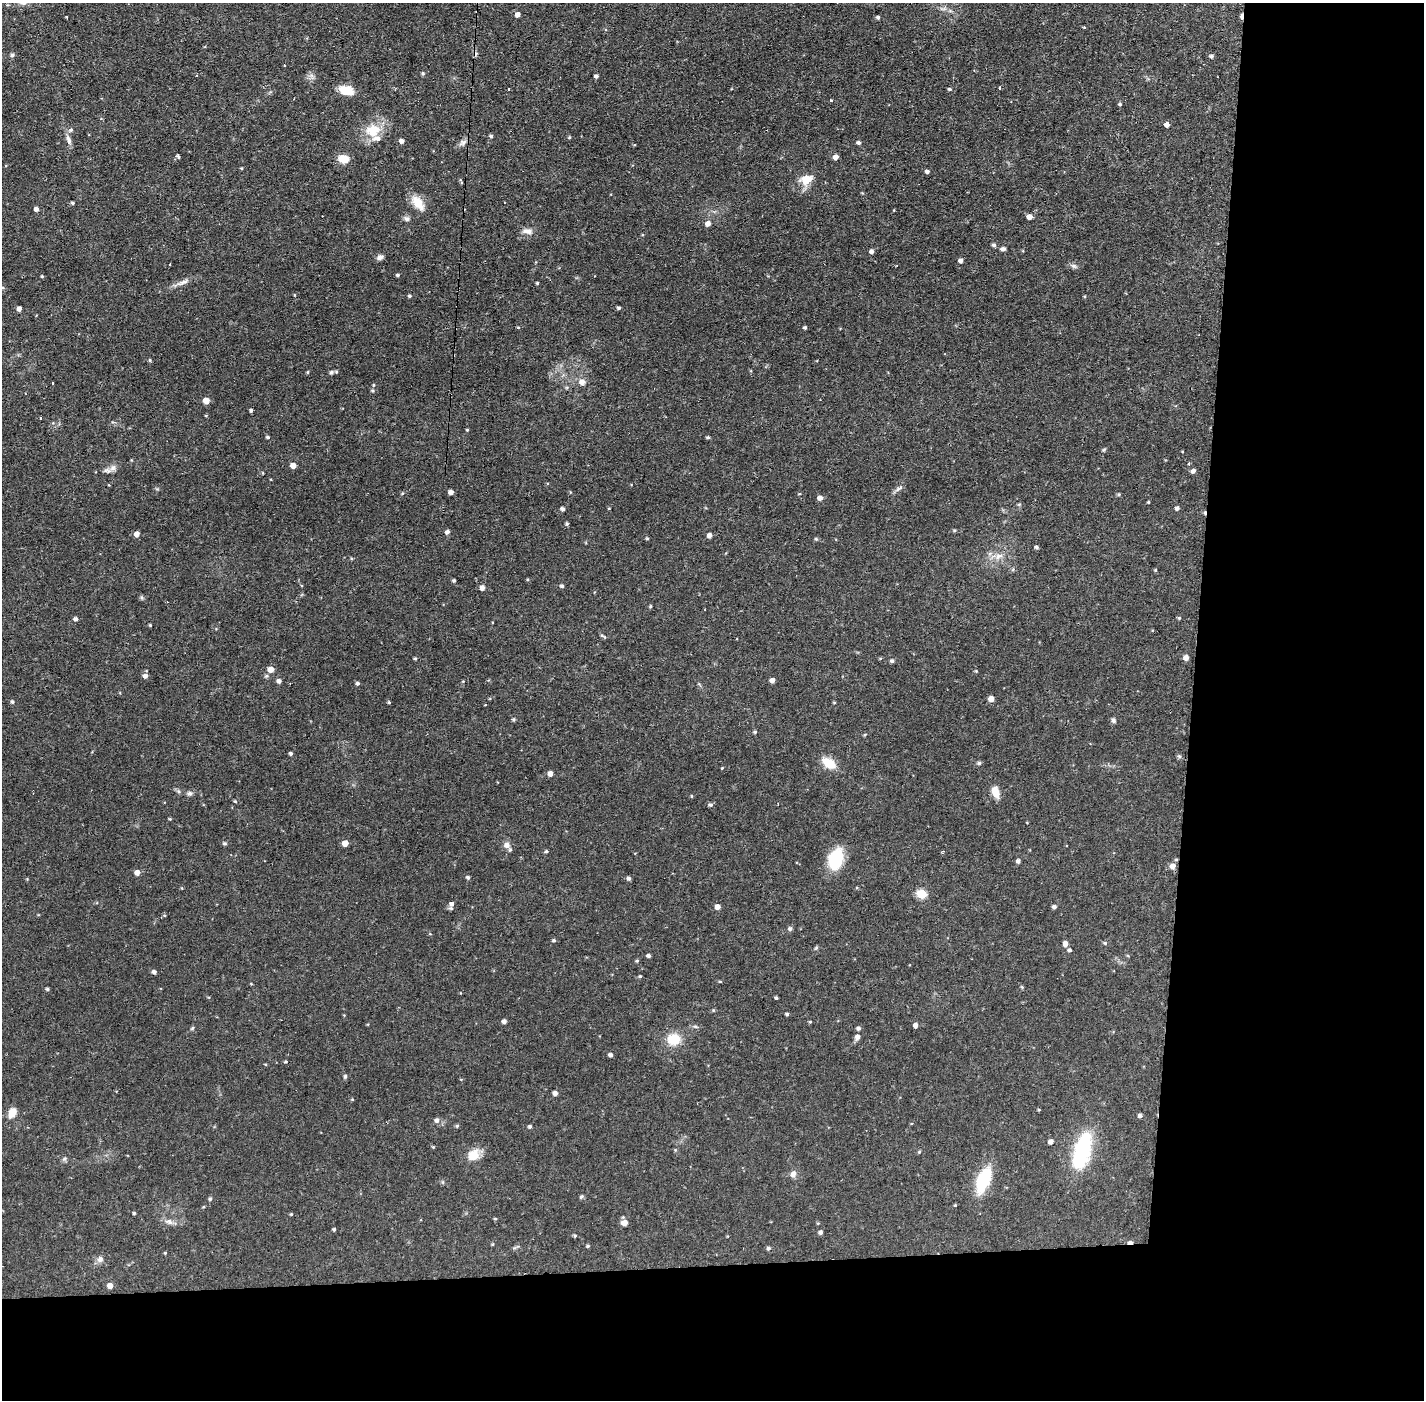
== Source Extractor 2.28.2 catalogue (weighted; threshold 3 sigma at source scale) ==
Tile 9 of 3 x 3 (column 3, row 3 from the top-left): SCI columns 2846-4267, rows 53-1450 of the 4267 x 4298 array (HDU 1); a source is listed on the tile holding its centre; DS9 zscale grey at full resolution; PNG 1426 x 1402 px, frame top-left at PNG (2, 3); no overlay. Shown black and unused: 24% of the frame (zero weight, under 2 of 3 exposures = <1% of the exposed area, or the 3 px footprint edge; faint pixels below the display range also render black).
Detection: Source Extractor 2.28.2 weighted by HDU 2 'WHT'; one run over the whole footprint, this tile lists its part. Background 0.0915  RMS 0.0065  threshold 0.0291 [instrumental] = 3 sigma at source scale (4.5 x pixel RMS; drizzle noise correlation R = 1.50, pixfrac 1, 0.05/0.05 arcsec/px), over >= 5 px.
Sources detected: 226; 5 cosmic-ray / hot-pixel residue — not listed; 4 inside a brighter listed object's ellipse — not listed separately; the other 217 listed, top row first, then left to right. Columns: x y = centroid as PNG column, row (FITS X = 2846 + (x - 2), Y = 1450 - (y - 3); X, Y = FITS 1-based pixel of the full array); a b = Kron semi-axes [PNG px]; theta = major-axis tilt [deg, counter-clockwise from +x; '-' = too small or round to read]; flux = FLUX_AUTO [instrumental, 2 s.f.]
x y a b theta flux
517 15 5 5 - 2.8
1241 16 6 4 -87 2.4
878 17 4 4 - 1.4
1084 27 5 3 - 0.51
12 55 5 5 - 1.3
1211 56 5 4 - 1.5
423 73 5 4 - 0.98
596 76 4 4 - 1.8
999 88 3 3 - 1.4
509 89 3 2 - 0.74
949 89 5 4 - 0.92
346 90 15 9 -17 11
830 101 3 3 - 1.9
1120 104 4 4 - 1
1167 125 5 4 - 3.3
71 130 6 4 67 1.2
373 130 21 17 4 15
491 136 4 4 - 1.1
569 137 5 4 - 0.72
70 141 8 4 90 1.9
401 141 4 4 - 2.6
463 143 11 7 30 2.6
858 143 5 4 - 1.5
178 157 5 4 - 1.1
835 157 5 4 - 3.5
343 159 9 7 -10 11
241 168 4 3 - 0.57
927 171 5 4 - 1.8
806 179 19 14 22 9.2
73 203 4 3 - 0.99
418 203 18 10 -54 11
36 209 4 4 - 2.3
1029 217 5 4 - 4.6
407 219 8 7 - 1.9
708 224 6 5 - 3.1
527 231 14 8 -4 3.8
642 235 4 3 - 0.6
994 245 5 4 - 1.5
1003 249 5 4 - 2.2
871 251 4 4 - 2
380 257 8 6 21 2.4
961 261 4 4 - 2.4
170 265 3 3 - 1.3
1074 266 8 6 -17 1.7
398 275 4 3 - 0.94
42 276 4 4 - 0.68
181 283 27 4 21 4.4
537 283 3 3 - 0.68
409 296 4 4 - 1
1085 296 5 3 - 0.58
619 308 4 4 - 1.2
19 309 4 4 - 2.6
518 327 5 3 - 0.58
805 328 4 3 - 1.1
150 360 4 4 - 0.8
308 372 5 3 - 0.55
331 372 5 5 - 1.2
582 382 6 6 - 4.2
53 383 3 2 - 1.1
374 385 5 3 - 0.67
372 391 5 4 - 0.89
206 401 5 5 - 6.8
251 410 4 3 - 1
41 418 3 2 - 0.88
467 430 4 3 - 0.7
268 437 5 4 - 0.95
708 437 4 4 - 0.96
1104 450 5 5 - 0.79
1189 463 3 3 - 1.7
293 465 5 4 - 5
113 468 9 8 - 2.7
1193 471 5 4 - 1.8
263 473 4 3 - 0.49
899 488 11 5 29 2.2
451 492 4 4 - 3
570 492 4 3 - 0.5
402 493 5 4 - 0.64
799 494 4 3 - 0.49
1119 494 5 4 - 0.85
820 498 5 4 - 2.9
1148 502 3 3 - 0.58
1019 504 6 4 1 0.77
609 508 4 2 - 0.45
1177 508 5 5 - 1.5
562 509 4 4 - 2
567 524 4 4 - 1.1
954 530 5 4 - 0.79
447 532 5 5 - 1.8
136 534 5 5 - 3.6
709 535 4 4 - 3.1
647 539 4 4 - 0.78
816 539 5 5 - 0.85
1036 547 4 4 - 1.2
999 556 13 8 27 4.7
1155 570 4 4 - 0.65
454 580 4 4 - 1
562 586 4 4 - 1.3
482 588 5 4 - 3.5
650 606 5 3 - 0.74
1179 618 4 4 - 0.76
75 619 4 4 - 2
150 625 4 3 - 0.7
605 637 6 4 -54 0.86
415 658 4 3 - 0.83
880 658 5 4 - 0.58
1186 658 5 5 - 3.4
892 661 5 4 - 1.3
270 669 5 5 - 6
976 671 4 4 - 0.58
145 676 6 5 - 2.2
266 676 6 5 - 1.1
772 680 5 4 - 3
279 681 5 4 - 2.3
357 683 4 4 - 1.3
991 699 5 4 - 4.9
12 702 5 5 - 1.1
389 702 4 3 - 0.78
834 702 4 3 - 0.57
514 719 4 4 - 0.91
1113 720 7 5 -58 1.4
755 732 5 4 - 0.88
865 734 5 3 - 0.61
291 753 3 3 - 1.2
1179 756 6 5 - 1.1
829 763 14 9 -34 14
979 763 5 5 - 1.2
722 768 4 3 - 0.46
550 773 5 5 - 3.2
178 791 6 4 -71 0.97
995 792 12 7 -72 7.9
190 793 8 6 22 1.8
691 796 5 3 - 0.54
235 801 4 3 - 0.64
710 805 5 5 - 1.3
170 819 4 3 - 0.58
225 843 5 5 - 1.1
345 843 5 4 - 6.5
507 845 9 8 - 3.2
546 851 4 4 - 0.96
943 851 4 3 - 0.79
835 860 22 13 72 29
1018 861 5 5 - 1.5
1172 866 6 6 - 3.8
137 872 5 4 - 4.6
468 877 5 4 - 1.2
629 878 4 4 - 1.5
27 879 4 4 - 0.5
922 894 5 5 - 31
451 904 5 5 - 4
717 907 5 4 - 3.9
1054 907 5 4 - 1.7
164 915 5 4 - 0.58
790 929 6 5 - 1.4
430 934 5 3 - 0.51
554 940 4 4 - 1
1105 943 5 5 - 0.95
1065 944 5 5 - 3.3
816 948 6 4 20 0.83
1070 950 5 4 - 1.2
648 955 4 4 - 1.5
637 961 4 4 - 0.74
154 972 4 4 - 2
640 976 4 4 - 0.73
720 981 5 3 - 0.6
1022 987 5 4 - 0.69
47 989 4 3 - 1.1
776 998 3 3 - 0.82
713 1010 5 4 - 0.63
787 1014 3 3 - 1
504 1021 4 4 - 2.3
810 1022 4 3 - 0.7
916 1025 5 5 - 2.5
695 1026 6 4 -19 0.93
192 1028 5 4 - 0.8
858 1028 5 4 - 1.5
857 1037 6 5 - 2.6
674 1039 14 12 6 14
610 1055 4 4 - 1.9
286 1062 5 4 - 0.68
265 1064 4 3 - 0.58
345 1076 6 5 - 1
555 1093 4 4 - 2.6
352 1099 4 3 - 0.61
1039 1110 4 3 - 0.68
12 1113 11 7 66 7
1140 1116 5 4 - 1.8
437 1120 6 6 - 2
457 1126 5 4 - 0.92
530 1126 4 3 - 1.2
1051 1142 5 4 - 3.2
433 1147 4 4 - 0.61
675 1150 4 4 - 0.65
1082 1151 44 18 74 46
919 1152 5 4 - 0.63
473 1155 16 12 46 8.9
64 1159 6 6 - 1.2
793 1174 9 7 72 2.9
983 1181 30 14 69 27
581 1197 5 4 - 1.2
210 1199 5 4 - 1.1
955 1205 4 3 - 0.57
134 1213 3 3 - 0.74
291 1214 4 4 - 0.62
495 1219 4 4 - 0.67
169 1221 12 7 -21 3.1
624 1223 6 5 - 5.7
334 1229 3 3 - 0.91
820 1232 5 4 - 1.4
575 1236 4 4 - 0.85
1130 1242 6 4 -4 2.4
492 1244 4 4 - 0.69
588 1246 5 4 - 0.78
514 1248 7 4 18 0.95
768 1248 5 5 - 1.5
165 1253 4 3 - 0.59
100 1259 9 7 16 2.6
110 1286 5 5 - 4
Overlapping masked pixels (flux is a lower limit): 2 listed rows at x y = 1241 16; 1130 1242